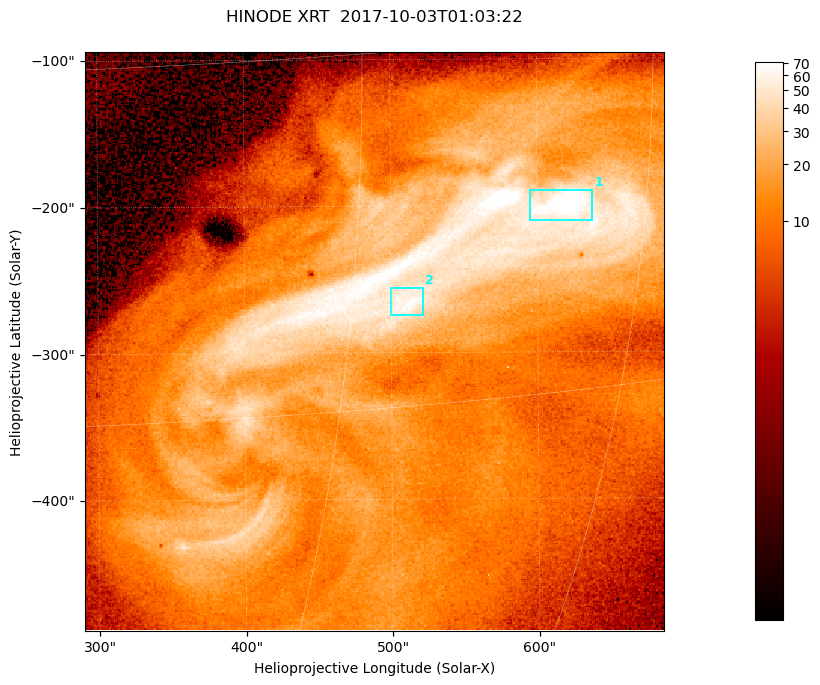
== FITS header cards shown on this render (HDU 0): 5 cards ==
TELESCOP= 'HINODE  '           /
INSTRUME= 'XRT     '           /
DATE_OBS= '2017-10-03T01:03:22.199' /
CTYPE1  = 'Solar-X '           /
CTYPE2  = 'Solar-Y '           /

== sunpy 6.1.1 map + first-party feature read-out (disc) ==
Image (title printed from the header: HINODE XRT  2017-10-03T01:03:22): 384 x 384 px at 1.03 arcsec/px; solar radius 958 arcsec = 932 px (partial field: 5.4% of the solar disc is inside the frame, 100% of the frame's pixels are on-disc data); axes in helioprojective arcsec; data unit not stated in the header (colour bar unlabelled)
Orientation: roll -0.357 deg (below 1 deg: not rotated)
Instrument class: DISC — disc imager (sunpy class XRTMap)
Bright regions (active regions / flare kernels): reference = the on-disc median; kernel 3 px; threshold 5 sigma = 45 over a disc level ~11.3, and >= 1.15x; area >= 147 px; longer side >= 5 px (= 5.1 arcsec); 2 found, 2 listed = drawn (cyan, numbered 1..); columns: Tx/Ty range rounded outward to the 5 arcsec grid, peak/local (2 s.f.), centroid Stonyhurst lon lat
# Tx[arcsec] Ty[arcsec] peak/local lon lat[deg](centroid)
1 595..640 -215..-190 7 +40 -7
2 500..525 -275..-255 6.2 +33 -11